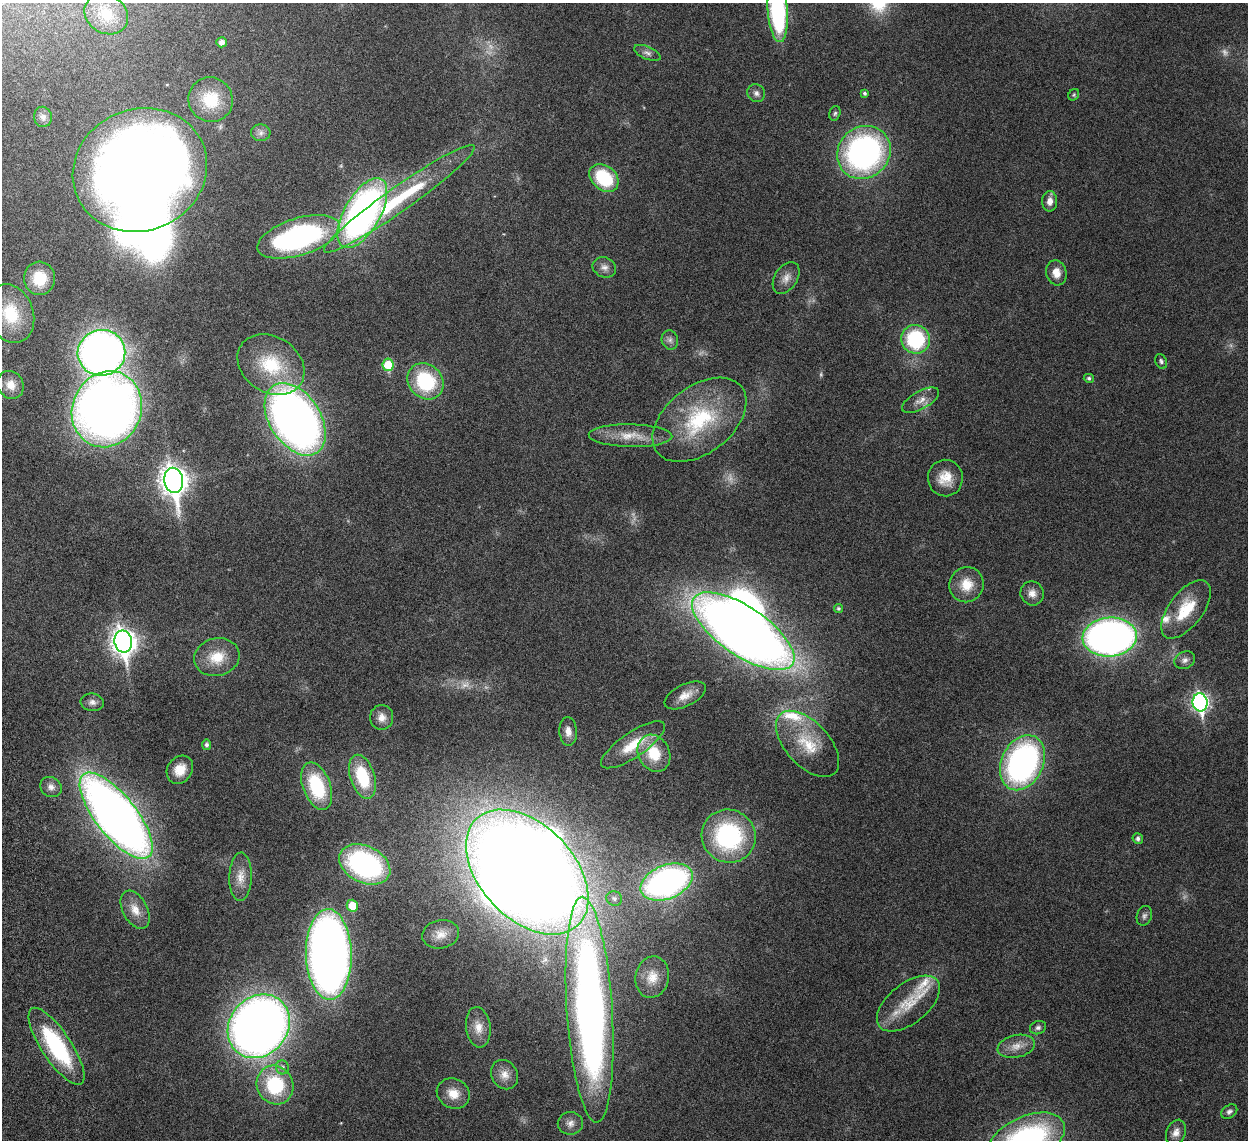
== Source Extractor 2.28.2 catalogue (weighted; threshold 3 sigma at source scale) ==
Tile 7 of 4 x 4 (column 3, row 2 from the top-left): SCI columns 2580-3825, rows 2632-3769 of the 5157 x 5153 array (HDU 1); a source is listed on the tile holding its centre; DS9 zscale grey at full resolution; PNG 1250 x 1142 px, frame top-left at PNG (2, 3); each listed source drawn as its Kron ellipse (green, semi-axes under 4 px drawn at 4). Nothing masked; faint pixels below the display range render black.
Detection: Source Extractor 2.28.2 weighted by HDU 2 'WHT'; one run over the whole footprint, this tile lists its part. Background 0.0352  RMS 0.0025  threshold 0.0103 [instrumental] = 3 sigma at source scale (4.09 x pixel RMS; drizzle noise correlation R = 1.36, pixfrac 0.8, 0.05/0.05 arcsec/px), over >= 5 px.
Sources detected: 105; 6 too faint to see at this stretch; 4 inside a brighter object's white glare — neither listed nor drawn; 4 inside a brighter listed object's ellipse — not listed separately; the other 91 listed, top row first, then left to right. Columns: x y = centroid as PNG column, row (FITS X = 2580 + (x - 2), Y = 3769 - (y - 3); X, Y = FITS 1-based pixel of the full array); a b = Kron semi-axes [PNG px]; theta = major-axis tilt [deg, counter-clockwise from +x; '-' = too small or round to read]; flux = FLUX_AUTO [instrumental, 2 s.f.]
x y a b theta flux
778 12 30 10 -85 33
106 14 23 19 -32 6.6
222 42 5 5 - 1
647 53 14 6 -23 0.97
756 93 9 8 - 0.86
865 93 4 4 - 0.4
1074 95 6 5 - 0.32
211 100 22 22 - 7.4
835 113 7 5 72 0.45
43 117 10 9 - 1
261 133 10 8 -4 1
864 152 28 25 43 65
140 170 68 61 23 370
604 178 16 12 -41 13
399 199 92 12 35 21
1050 201 10 7 89 1.6
362 213 39 18 60 85
299 237 43 18 17 48
604 267 12 10 -22 1.3
1056 273 13 10 -76 2.5
40 278 16 15 - 5.9
786 278 17 11 57 2
10 314 30 23 -71 9.6
916 339 14 14 - 19
670 340 10 8 -77 0.94
101 353 24 23 - 150
1161 361 7 5 -67 0.57
271 365 36 27 -33 12
388 365 6 5 - 8.1
1089 378 5 4 - 0.55
426 381 19 16 -43 17
11 385 14 12 -58 2.6
920 400 20 8 29 2
107 409 39 34 64 200
295 419 40 25 -57 160
699 420 53 33 38 20
630 436 42 11 -1 5.1
945 478 18 17 - 4.1
174 480 13 9 -79 260
967 585 18 17 - 4.5
1032 593 12 11 - 1.8
838 609 5 4 - 0.46
1186 609 34 17 53 8.9
743 631 59 24 -34 300
1110 637 27 19 4 120
123 642 11 8 -79 200
217 657 23 18 14 5.8
1185 660 11 8 25 1.1
685 695 22 11 26 2.7
92 702 11 8 -7 1.1
1200 702 9 7 -81 70
382 717 12 11 - 1.9
568 731 14 9 -86 1.6
808 744 40 22 -47 9.5
206 745 5 5 - 0.55
633 745 37 12 34 6.7
654 753 19 15 -62 7.1
1022 763 29 21 64 68
180 770 15 12 53 3.5
362 777 23 12 -71 12
317 786 25 14 -69 15
51 787 11 9 -36 1.4
116 816 52 20 -51 200
729 836 27 26 - 29
1138 839 5 5 - 0.71
365 864 27 18 -25 41
527 872 73 47 -46 650
241 877 24 11 88 2.9
667 882 27 17 22 75
614 899 8 7 - 0.74
352 906 6 5 - 5
135 910 21 12 -62 3
1144 916 10 7 71 0.74
441 934 18 14 11 2.7
329 954 45 23 -88 210
652 977 21 17 77 3.8
908 1003 37 20 39 7.9
590 1010 113 23 -86 190
259 1026 34 29 49 230
478 1027 20 12 -82 2.9
1038 1028 8 6 22 0.72
56 1046 45 15 -56 23
1016 1046 19 11 13 2.7
282 1067 7 6 - 0.63
504 1075 15 13 -59 2.3
275 1085 20 18 -63 15
453 1094 17 14 -27 3.3
1229 1112 9 6 36 0.68
570 1123 12 11 - 1.6
1176 1132 13 9 67 1.6
1026 1140 41 23 25 53
Isophote crosses this tile's border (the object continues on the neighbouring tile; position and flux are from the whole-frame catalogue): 4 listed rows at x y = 778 12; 140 170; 10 314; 1026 1140